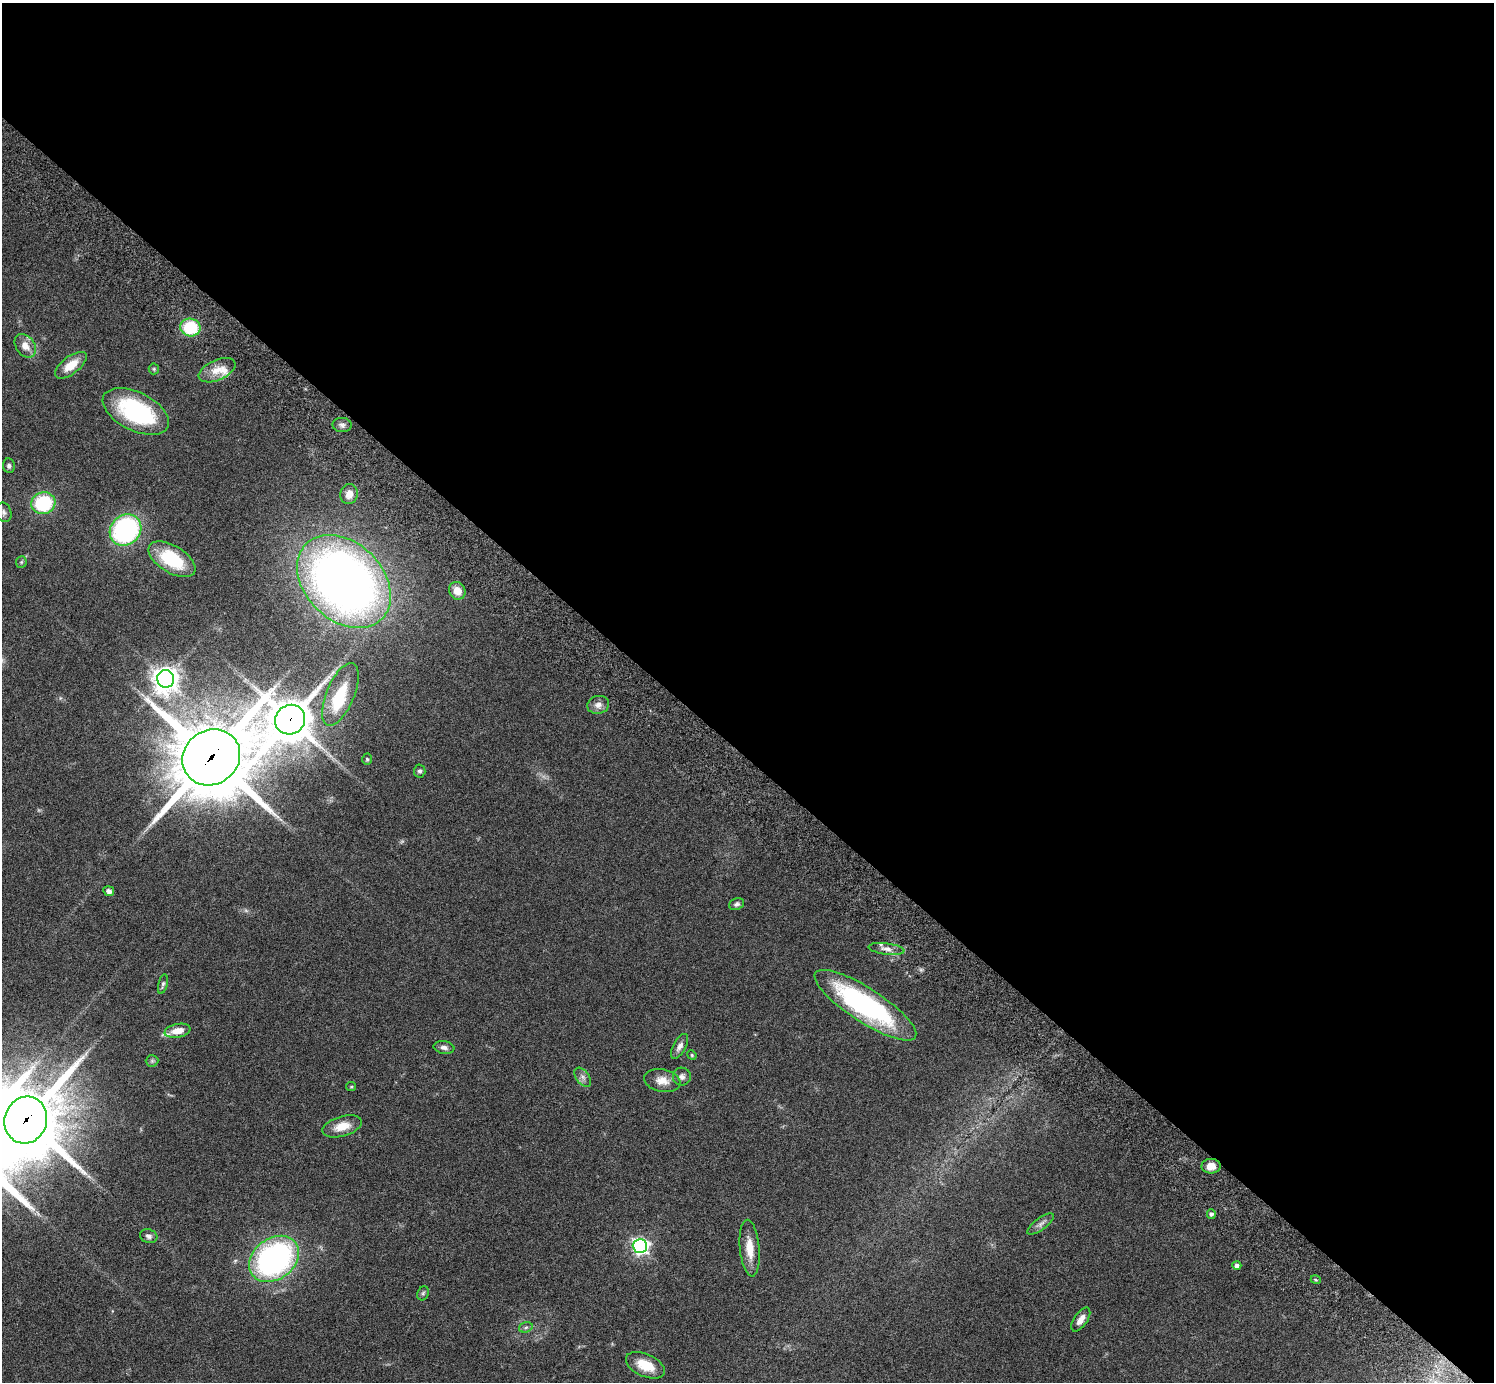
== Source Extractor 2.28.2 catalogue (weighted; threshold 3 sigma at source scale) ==
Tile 3 of 4 x 4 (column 3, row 1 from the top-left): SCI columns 3032-4523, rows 4484-5863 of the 6059 x 6069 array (HDU 1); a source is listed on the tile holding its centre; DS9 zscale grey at full resolution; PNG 1496 x 1384 px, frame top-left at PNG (2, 3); each listed source drawn as its Kron ellipse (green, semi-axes under 4 px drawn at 4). Shown black and unused: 55% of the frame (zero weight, under 3 of 6 exposures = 3% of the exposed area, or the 3 px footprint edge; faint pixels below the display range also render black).
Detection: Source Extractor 2.28.2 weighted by HDU 2 'WHT'; one run over the whole footprint, this tile lists its part. Background 0.0834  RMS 0.0047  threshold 0.0191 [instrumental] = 3 sigma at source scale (4.09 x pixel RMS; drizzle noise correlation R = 1.36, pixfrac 0.8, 0.05/0.05 arcsec/px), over >= 5 px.
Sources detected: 58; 2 too faint to see at this stretch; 1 inside a brighter object's white glare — neither listed nor drawn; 3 inside a brighter listed object's ellipse — not listed separately; the other 52 listed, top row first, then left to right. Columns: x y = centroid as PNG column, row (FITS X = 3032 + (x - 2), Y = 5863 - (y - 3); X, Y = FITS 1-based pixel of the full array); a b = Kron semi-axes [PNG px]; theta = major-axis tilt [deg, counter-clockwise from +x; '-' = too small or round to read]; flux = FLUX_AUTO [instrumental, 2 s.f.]
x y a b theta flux
190 327 10 9 - 21
25 346 13 9 -53 4.5
71 365 18 9 38 7.5
154 369 5 5 - 0.61
217 370 20 10 24 6
136 411 36 19 -26 49
342 425 9 7 -1 1.7
9 466 7 6 - 1.2
349 494 10 8 79 3.5
43 503 12 10 17 29
4 512 10 7 -71 1.5
125 530 17 14 43 79
172 559 26 13 -31 24
21 562 5 5 - 0.64
344 581 53 39 -44 340
457 591 9 8 - 4.3
166 679 9 8 - 440
340 694 34 14 67 17
598 705 11 9 15 2.6
290 720 15 14 - 1400
211 757 30 27 36 4100
367 759 6 4 -86 0.62
420 771 6 6 - 0.97
109 891 5 4 - 1.7
737 904 7 6 - 1.2
887 949 18 5 -7 2.8
163 984 10 4 77 0.98
865 1005 59 17 -33 75
177 1031 13 7 11 5.2
680 1046 14 6 61 2.1
444 1047 10 6 -8 1.7
692 1055 5 4 - 0.47
152 1061 6 6 - 0.78
583 1077 11 6 -53 1.8
682 1077 9 9 - 1.7
662 1081 18 11 -10 4.7
351 1087 5 4 - 0.51
26 1120 24 21 70 3400
342 1126 20 10 16 6.7
1211 1166 9 7 0 4.1
1211 1214 5 4 - 1.3
1040 1224 16 6 36 2.1
149 1236 9 7 -18 1.4
640 1246 7 7 - 150
750 1248 28 10 -85 7.3
274 1259 27 20 38 110
1237 1265 4 4 - 1.5
1316 1280 5 3 - 0.49
423 1293 7 5 67 0.85
1081 1319 14 6 55 3.4
526 1327 7 5 17 0.87
645 1365 21 11 -24 8.7
Overlapping masked pixels (flux is a lower limit): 3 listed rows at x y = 290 720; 211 757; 26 1120
Isophote crosses this tile's border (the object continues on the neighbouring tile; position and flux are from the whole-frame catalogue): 1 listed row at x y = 26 1120